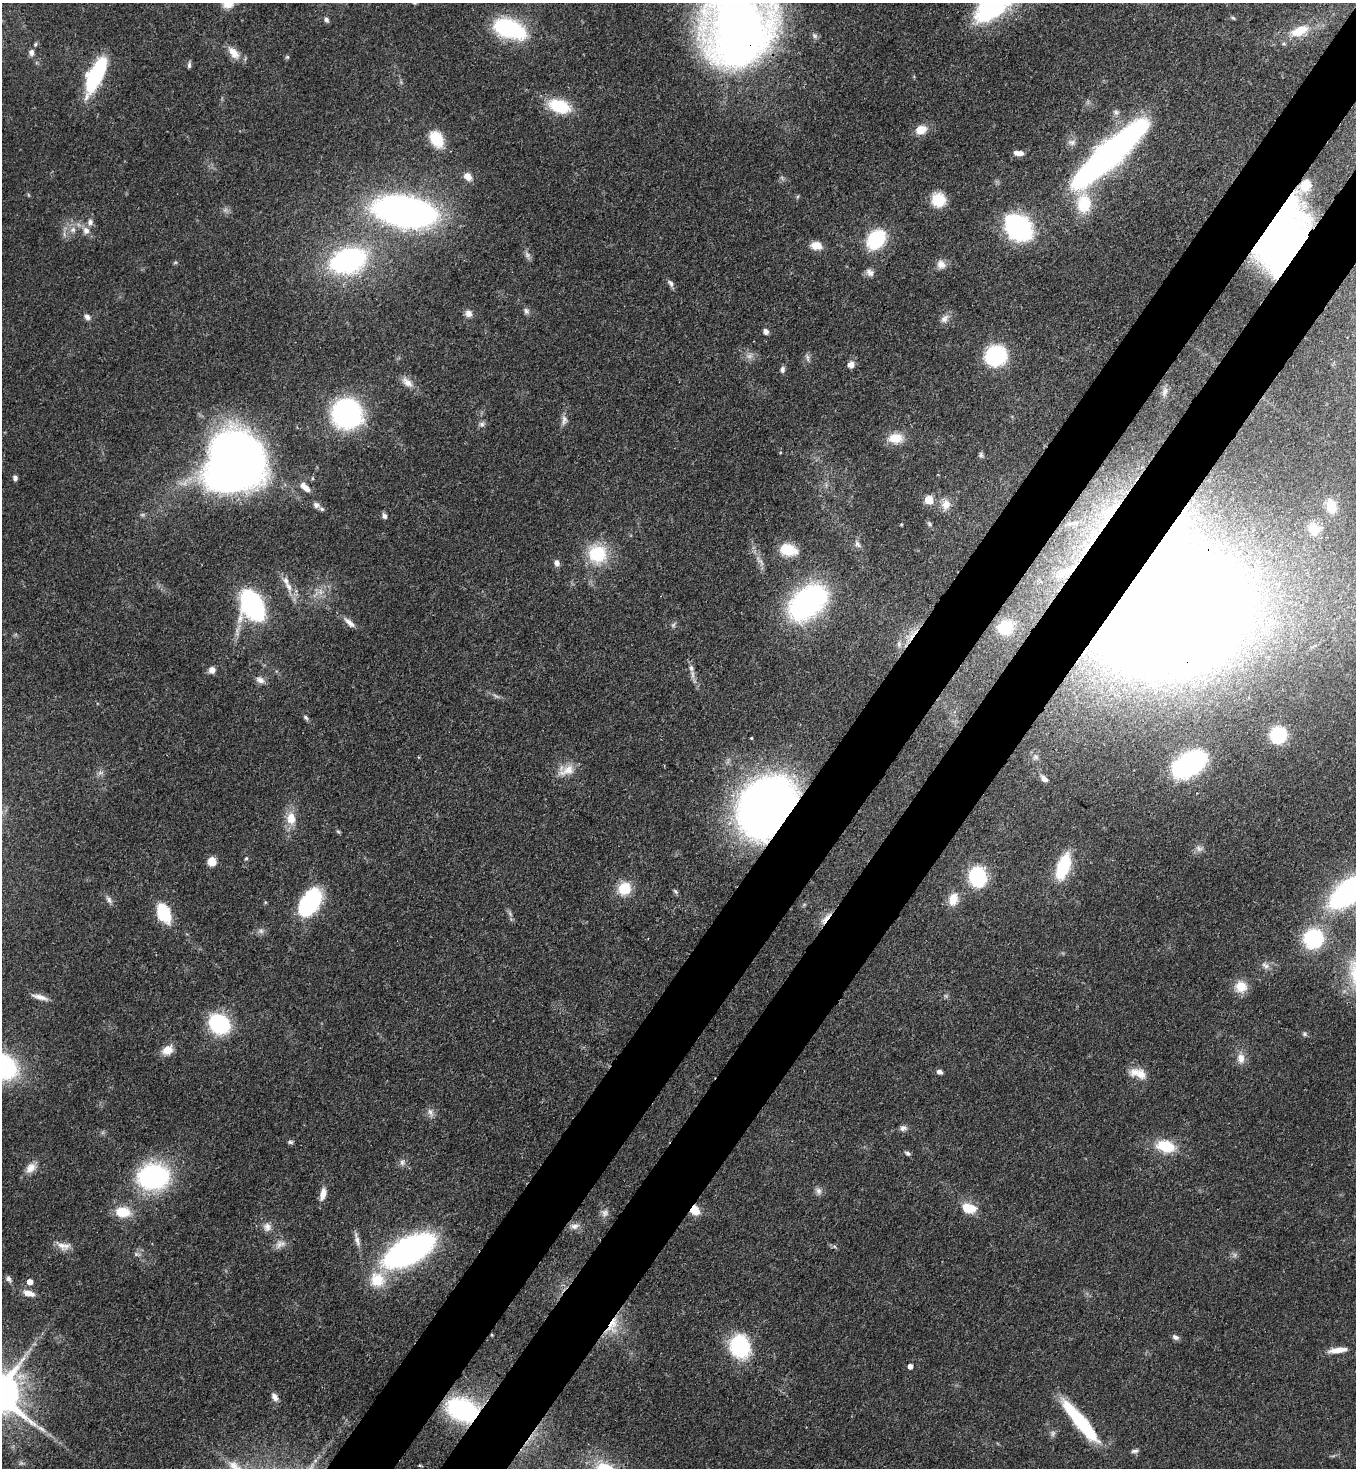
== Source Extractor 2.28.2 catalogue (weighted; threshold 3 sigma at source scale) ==
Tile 10 of 4 x 4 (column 2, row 3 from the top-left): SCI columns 1579-2932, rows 1525-2990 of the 6003 x 5981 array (HDU 1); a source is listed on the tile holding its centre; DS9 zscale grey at full resolution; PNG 1358 x 1470 px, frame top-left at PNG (2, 3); no overlay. Shown black and unused: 9% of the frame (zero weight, under 3 of 4 exposures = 7% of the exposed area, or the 3 px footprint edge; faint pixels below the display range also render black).
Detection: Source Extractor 2.28.2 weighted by HDU 2 'WHT'; one run over the whole footprint, this tile lists its part. Background 0.0852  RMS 0.0039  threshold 0.0175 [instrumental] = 3 sigma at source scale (4.5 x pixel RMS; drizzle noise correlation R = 1.50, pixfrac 1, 0.05/0.05 arcsec/px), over >= 5 px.
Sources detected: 170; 5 too faint to see at this stretch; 1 inside a brighter object's white glare — not listed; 6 inside a brighter listed object's ellipse — not listed separately; the other 158 listed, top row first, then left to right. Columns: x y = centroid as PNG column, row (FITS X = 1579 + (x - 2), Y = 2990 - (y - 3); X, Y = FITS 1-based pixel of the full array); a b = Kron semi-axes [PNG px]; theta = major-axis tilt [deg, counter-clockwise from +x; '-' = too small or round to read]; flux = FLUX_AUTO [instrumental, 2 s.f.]
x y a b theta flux
228 3 13 10 22 5.8
1233 18 6 4 -44 0.52
326 20 7 5 -64 1.2
738 25 70 58 75 320
508 28 31 16 -20 42
1299 31 24 11 25 7.9
35 44 6 4 68 0.6
31 52 8 6 90 1.5
234 53 19 11 -48 4.7
189 65 8 4 90 0.99
96 75 33 11 65 45
559 106 24 14 -19 18
1116 112 9 7 -16 1.3
921 130 12 9 21 5.8
437 139 16 11 -62 14
1072 142 10 8 -21 1.8
1018 153 12 6 -5 2.6
1109 154 60 12 42 410
468 176 11 8 -45 3
1305 185 13 11 71 4.5
938 200 13 13 - 11
1084 204 20 15 -89 16
405 211 39 19 -10 250
1018 227 17 12 -44 110
73 230 8 7 - 1.9
86 230 11 9 -69 2.8
1279 234 44 31 72 270
876 239 16 12 51 30
816 245 13 9 -10 4.4
348 261 18 11 18 150
175 262 6 4 2 0.53
941 264 12 11 - 2.9
870 272 12 9 -43 2
670 283 11 6 -55 1.4
526 311 9 7 -85 1.3
468 313 9 9 - 2.3
87 317 9 7 -38 1.5
944 319 13 9 49 2.4
765 331 7 5 -51 1.7
996 356 19 17 27 34
807 358 11 5 -77 1.2
851 365 8 7 - 2.4
783 369 8 6 83 1.2
407 382 18 9 -41 3.5
1165 392 14 7 72 2
347 414 24 24 - 77
564 420 14 8 82 2.1
482 424 8 6 -28 1.2
895 438 18 12 3 6.8
239 453 41 28 -19 280
981 455 8 5 -77 0.9
15 478 6 5 - 1.2
312 478 5 3 - 0.42
305 487 14 7 -42 3.5
929 500 5 5 - 16
946 504 15 12 85 4.2
316 505 9 7 -29 1.6
1331 506 17 12 -75 7.7
384 516 7 6 - 1.3
929 524 8 5 -42 0.78
901 525 5 3 - 0.34
1103 525 33 8 51 12
1314 529 17 15 -49 7.4
857 544 10 6 -53 1.5
788 550 19 13 -12 8.9
597 554 23 22 - 18
557 563 8 6 -81 1.7
1065 572 24 9 25 6
289 586 14 7 -54 3.3
320 592 9 6 -83 2
808 602 32 20 40 110
252 605 22 14 -62 87
1170 614 93 74 27 1500
1271 621 12 10 49 4.6
349 623 19 7 -43 2.7
673 625 8 5 60 0.88
1005 627 15 13 33 14
912 635 25 5 53 4.6
899 644 9 6 -82 1.4
691 668 9 6 -64 1.6
212 670 8 7 - 2.3
260 680 12 8 -29 2.2
306 717 8 5 -52 0.84
1278 735 10 9 - 41
751 738 3 2 - 0.39
1035 757 8 7 - 1.3
1189 764 21 12 32 130
567 770 23 12 23 6
100 773 10 4 1 1.1
1044 779 9 6 -40 2.1
766 807 51 40 51 320
291 818 17 12 -88 6.2
338 831 6 3 -20 0.5
1199 848 11 8 -29 1.7
246 858 5 4 - 0.46
212 862 9 8 - 4.3
1063 866 29 13 71 18
977 877 11 9 -80 54
624 888 17 15 47 8.7
675 891 8 4 -45 0.76
1349 892 30 14 38 130
953 899 17 11 73 5.8
109 900 11 6 -53 1.5
265 902 5 3 - 0.42
309 903 28 17 57 40
164 913 10 7 -64 37
826 918 21 6 49 3.3
261 931 8 6 -2 1.4
1313 938 19 18 - 29
1265 966 12 6 -30 1.9
1241 987 14 13 - 6.6
40 997 20 5 -15 2.8
219 1024 14 11 -36 57
1304 1034 6 5 - 0.77
167 1050 14 11 28 4.6
1241 1058 15 10 -78 3.4
2 1066 26 20 -28 61
939 1072 7 5 -16 1.2
1135 1072 17 12 25 4.3
431 1112 13 6 -60 1.8
903 1128 9 7 12 1.5
290 1142 7 5 -16 0.87
1165 1146 23 14 -15 12
908 1153 8 5 -31 0.91
402 1162 9 6 90 1.4
31 1168 15 11 44 3.7
153 1177 24 19 2 75
819 1191 11 7 -72 1.7
323 1194 17 7 75 3.4
969 1208 16 10 -9 8.4
695 1210 10 8 -56 6.1
123 1212 19 13 -5 9
605 1213 10 9 - 1.9
575 1226 13 8 16 2.3
267 1227 12 11 - 2.7
357 1240 21 6 -75 2.4
280 1244 16 9 29 2.8
63 1246 20 10 -12 3.5
834 1246 6 4 -19 0.69
409 1250 32 15 29 210
137 1254 11 5 -13 1.1
1235 1255 7 4 -90 0.88
8 1279 9 6 -61 1.3
377 1280 21 21 - 11
30 1282 5 5 - 3.3
29 1293 16 7 -15 3.2
612 1325 29 13 65 9.3
492 1335 5 3 - 0.34
1175 1337 8 6 -20 1.5
740 1346 27 22 -75 28
1338 1350 20 6 7 4.7
910 1366 5 5 - 2.2
275 1397 11 7 -60 1.9
462 1410 29 20 -20 48
1080 1421 54 11 -51 32
41 1429 12 4 -25 1.5
1053 1433 9 6 76 1.2
1134 1451 9 5 9 1
Overlapping masked pixels (flux is a lower limit): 12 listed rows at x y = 738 25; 1305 185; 1279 234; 1103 525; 1170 614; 912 635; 766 807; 826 918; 695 1210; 612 1325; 492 1335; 462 1410
Isophote crosses this tile's border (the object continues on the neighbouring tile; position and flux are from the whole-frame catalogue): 4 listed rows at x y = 228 3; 738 25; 1349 892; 2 1066
Unlisted compact peaks at least as high as the median listed source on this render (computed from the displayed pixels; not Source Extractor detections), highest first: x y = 287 57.